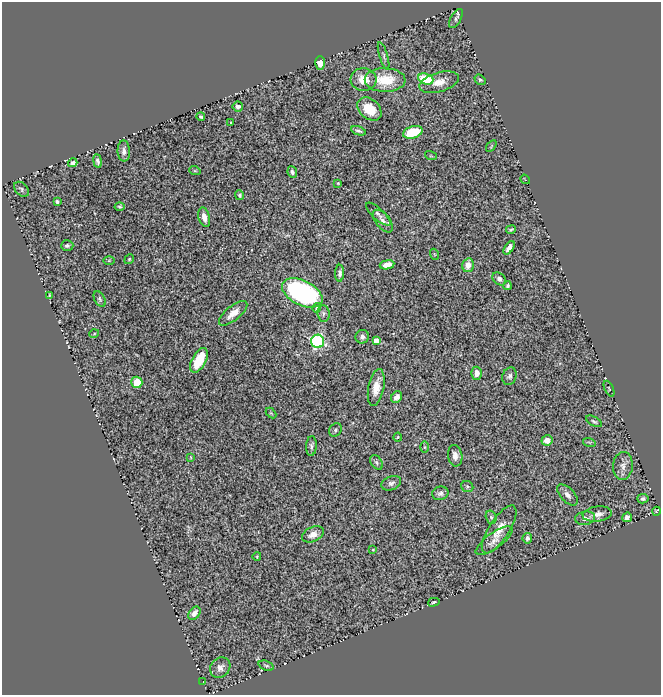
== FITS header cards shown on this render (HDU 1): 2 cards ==
NAXIS1  =                  659
NAXIS2  =                  693

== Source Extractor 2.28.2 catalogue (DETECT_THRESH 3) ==
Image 659 x 693 px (HDU 1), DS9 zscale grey, 1 PNG px = 1 image px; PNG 663 x 697 px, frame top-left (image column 1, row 693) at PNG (2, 2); each listed source drawn as its Kron ellipse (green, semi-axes under 4 px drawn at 4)
Background 0.705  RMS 0.04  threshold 0.12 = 3 sigma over >= 5 px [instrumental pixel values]
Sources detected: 91; all 91 listed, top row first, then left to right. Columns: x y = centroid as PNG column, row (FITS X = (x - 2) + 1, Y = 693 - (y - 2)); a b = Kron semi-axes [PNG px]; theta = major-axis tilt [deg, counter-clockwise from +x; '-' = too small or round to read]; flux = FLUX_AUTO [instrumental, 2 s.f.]
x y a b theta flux
456 19 10 5 61 6.6
384 56 14 4 -73 7.1
320 63 7 5 -88 17
426 79 8 5 -19 110
363 80 13 11 -5 40
385 80 20 12 -1 83
480 80 6 5 - 4.8
439 82 20 9 16 34
238 106 5 5 - 10
369 109 13 9 -40 69
201 117 4 3 - 4.6
231 122 3 2 - 2.3
358 131 8 4 -19 6.4
413 132 10 6 17 94
491 146 6 3 53 2.8
124 151 10 6 -89 13
431 156 6 3 -18 2.3
98 161 7 4 -81 6.9
73 163 5 4 - 9.8
195 171 6 3 -18 2.9
292 172 6 4 -81 8.4
525 179 5 3 - 2.1
338 183 3 3 - 2.3
21 189 9 6 -45 6.1
240 195 5 4 - 3.7
57 202 4 3 - 4.6
119 207 5 4 - 4.4
378 214 16 5 -43 12
204 217 10 5 -75 18
383 221 13 7 -51 15
511 230 5 3 - 3.7
67 246 6 5 - 5.8
509 248 7 4 55 15
434 254 5 3 - 2.1
129 259 5 4 - 3.6
109 261 5 3 - 2.7
387 265 7 4 10 22
468 265 7 6 - 29
340 273 8 4 89 7.9
499 279 7 5 -41 8.2
507 286 4 3 - 4.2
302 293 22 12 -26 530
50 295 4 3 - 2
100 299 8 5 -61 5.7
317 308 5 4 - 6.3
233 313 17 7 39 27
323 314 8 6 -82 7.7
94 334 5 3 - 2.2
362 337 7 6 - 9.8
318 341 6 6 - 390
376 341 4 4 - 34
199 360 13 7 61 88
476 373 6 5 - 17
509 376 9 7 65 8.7
137 382 6 5 - 43
376 387 19 7 78 39
609 389 8 3 -64 2.5
396 397 6 5 - 16
271 413 6 3 -45 3.1
594 421 9 4 -29 5.5
335 430 7 6 - 6
398 437 4 4 - 2.5
547 440 5 5 - 20
589 442 6 4 -18 3.6
311 446 10 5 87 7.3
424 447 6 4 -89 3.2
455 456 11 7 -81 17
191 457 4 2 - 2.1
377 462 8 5 -52 6.3
623 466 14 10 86 17
391 483 10 6 21 10
467 487 6 5 - 4.5
440 493 8 6 20 9.2
567 495 13 7 -46 13
643 499 5 4 - 6.4
657 511 4 3 - 3.4
597 514 15 7 7 18
491 517 7 5 -73 5.4
627 517 5 4 - 12
585 518 10 6 9 14
499 529 27 10 57 41
313 534 11 7 25 19
527 538 5 5 - 8.8
494 541 22 7 35 20
373 550 3 3 - 2.3
257 556 4 2 - 2.2
434 602 6 3 15 4.3
194 613 7 5 51 16
266 666 8 4 -20 4.7
220 668 11 9 48 17
203 681 3 2 - 1.6